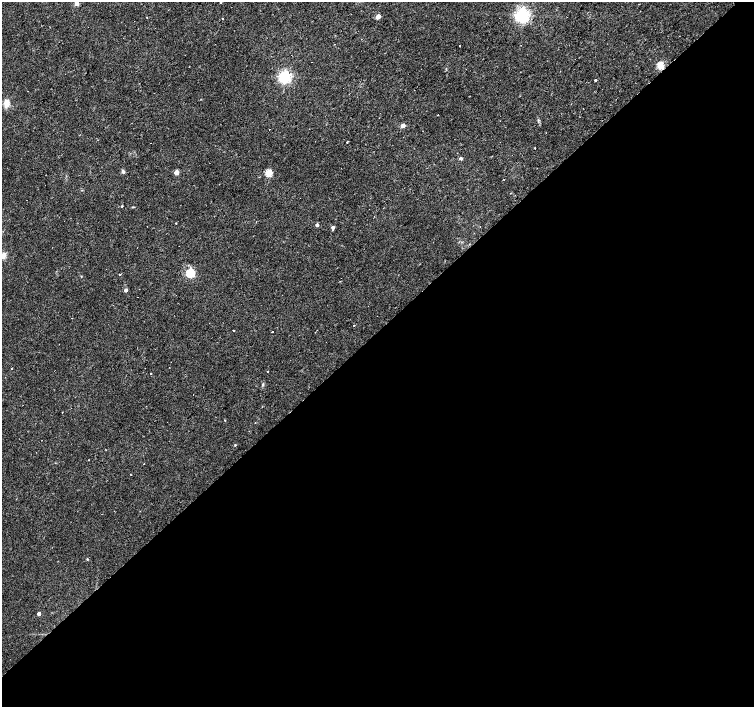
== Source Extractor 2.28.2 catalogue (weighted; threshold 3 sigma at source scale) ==
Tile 15 of 4 x 4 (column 3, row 4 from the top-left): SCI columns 3011-4514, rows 150-1559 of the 6020 x 6003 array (HDU 1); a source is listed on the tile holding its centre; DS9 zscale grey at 2 x 2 block average (1 PNG px = mean of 2 x 2 image px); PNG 756 x 709 px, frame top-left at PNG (2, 2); no overlay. Shown black and unused: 53% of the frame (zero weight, under 2 of 3 exposures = <1% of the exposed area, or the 3 px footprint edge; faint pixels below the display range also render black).
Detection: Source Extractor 2.28.2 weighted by HDU 2 'WHT'; one run over the whole footprint, this tile lists its part. Background 0.0355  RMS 0.0036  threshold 0.0163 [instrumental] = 3 sigma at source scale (4.5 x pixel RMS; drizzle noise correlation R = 1.50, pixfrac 1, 0.0396/0.0396 arcsec/px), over >= 5 px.
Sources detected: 51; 7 cosmic-ray / hot-pixel residue — not listed; the other 44 listed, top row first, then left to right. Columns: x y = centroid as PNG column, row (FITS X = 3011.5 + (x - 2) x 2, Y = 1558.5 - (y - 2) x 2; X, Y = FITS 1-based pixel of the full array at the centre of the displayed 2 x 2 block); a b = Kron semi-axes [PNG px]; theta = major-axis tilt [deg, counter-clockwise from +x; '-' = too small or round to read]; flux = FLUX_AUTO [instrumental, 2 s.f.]
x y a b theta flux
76 4 3 3 - 6.3
522 15 4 4 - 310
147 17 2 2 - 0.37
378 17 3 3 - 12
223 19 2 2 - 0.57
460 46 2 2 - 0.49
660 66 3 3 - 35
284 76 4 4 - 210
595 80 2 2 - 3.5
6 103 8 5 84 7.8
438 115 2 2 - 0.28
403 125 3 3 - 6.1
347 142 2 2 - 1.9
535 148 2 2 - 0.48
460 158 3 3 - 2.3
123 171 6 4 -61 1.6
176 172 3 3 - 11
268 173 3 3 - 34
122 206 3 2 - 0.64
175 223 2 2 - 0.57
317 225 3 3 - 2.7
480 226 2 2 - 1
333 227 3 3 - 2.5
2 256 3 3 - 23
190 273 3 3 - 70
120 274 2 2 - 1.3
126 290 3 3 - 2.9
368 306 2 2 - 0.28
72 318 2 2 - 0.38
233 330 2 2 - 1.6
272 331 2 2 - 3.7
171 362 2 2 - 0.71
11 369 2 2 - 0.34
268 372 2 2 - 3.1
151 373 2 2 - 3.8
263 384 4 3 - 1
193 394 2 2 - 0.31
225 420 2 2 - 1
255 422 2 2 - 0.63
235 445 2 2 - 1.2
106 450 2 2 - 0.36
89 460 2 2 - 0.88
144 464 2 2 - 3.5
39 614 2 2 - 3.7
Overlapping masked pixels (flux is a lower limit): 1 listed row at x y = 660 66
Isophote crosses this tile's border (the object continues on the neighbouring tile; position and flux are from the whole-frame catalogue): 1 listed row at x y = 2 256
Diffuse or blended objects may show on this block-average render without a row.